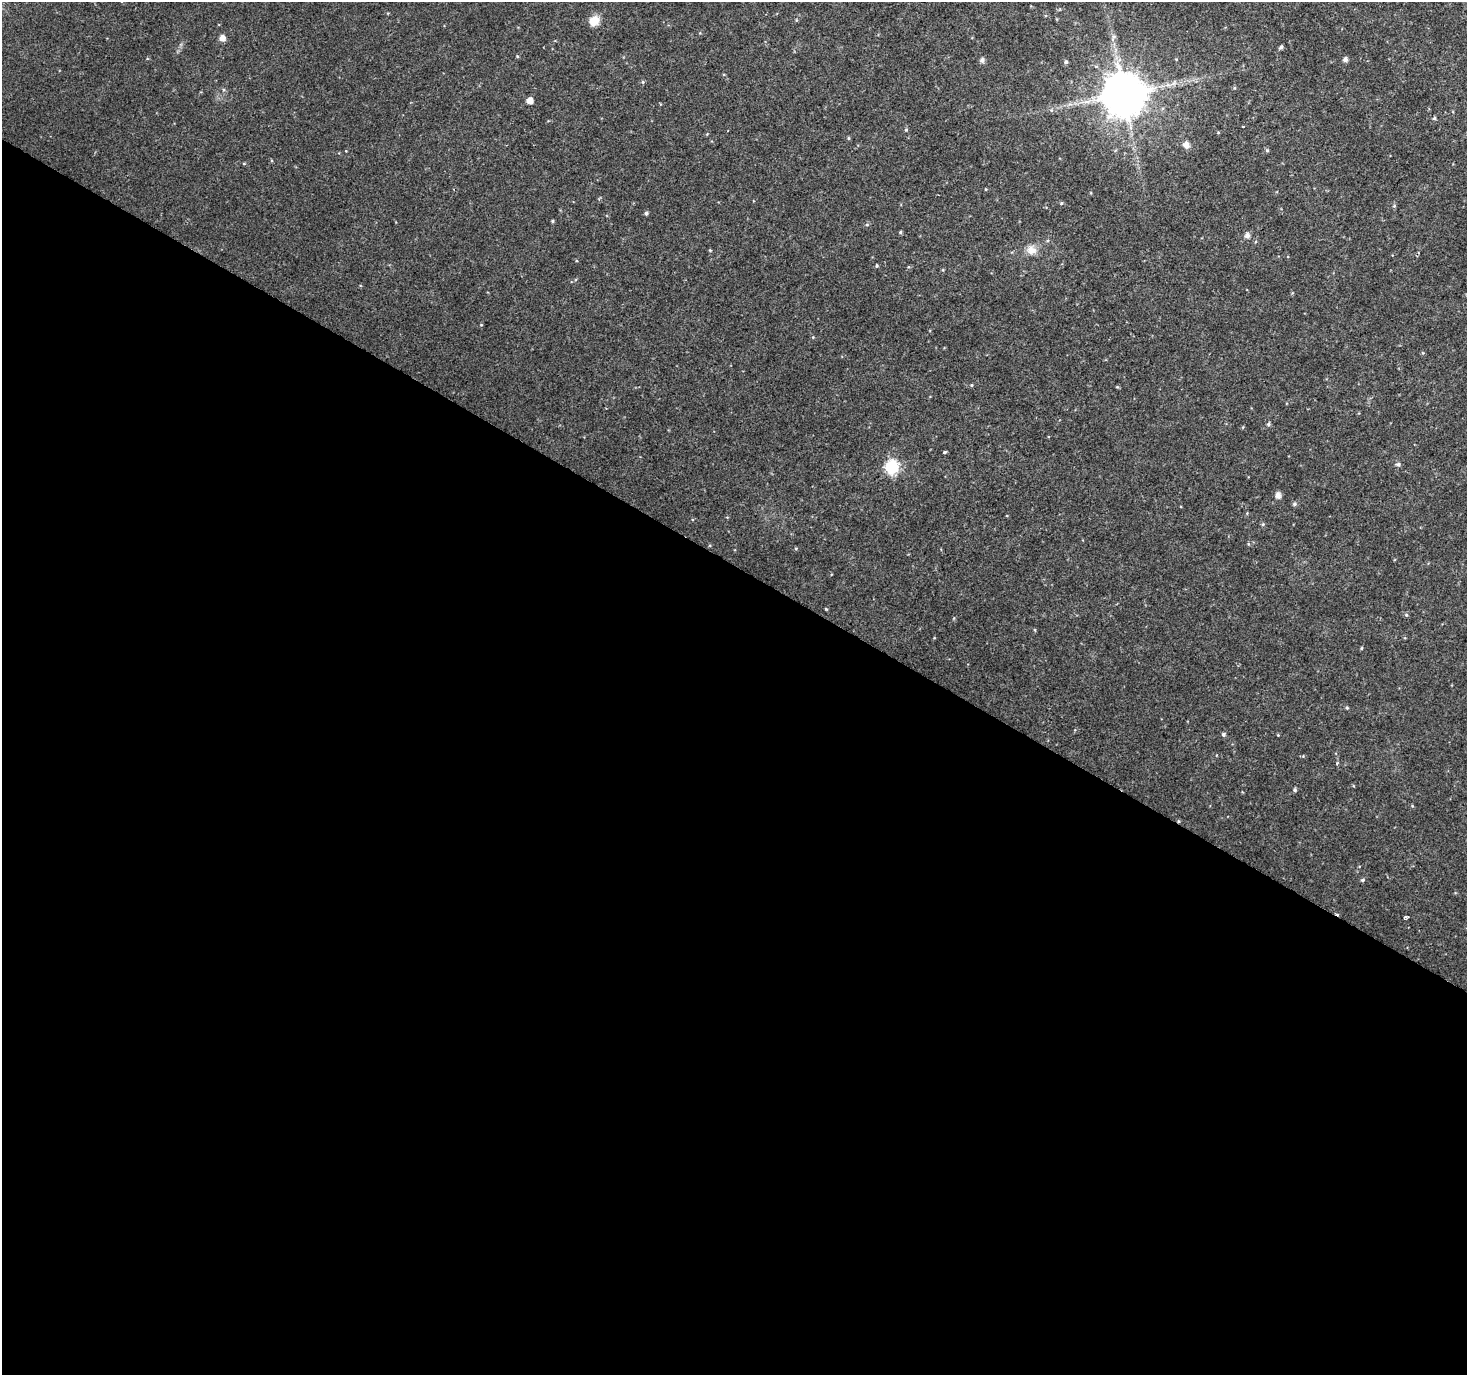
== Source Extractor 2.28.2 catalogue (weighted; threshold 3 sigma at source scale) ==
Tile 14 of 4 x 4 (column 2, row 4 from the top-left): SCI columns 1466-2930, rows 191-1563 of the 5865 x 5939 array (HDU 1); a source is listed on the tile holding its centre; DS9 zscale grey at full resolution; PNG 1469 x 1377 px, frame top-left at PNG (2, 2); no overlay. Shown black and unused: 59% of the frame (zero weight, under 2 of 3 exposures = <1% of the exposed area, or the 3 px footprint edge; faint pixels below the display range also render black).
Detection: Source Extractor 2.28.2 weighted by HDU 2 'WHT'; one run over the whole footprint, this tile lists its part. Background 0.0253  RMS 0.0055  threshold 0.0249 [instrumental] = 3 sigma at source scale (4.5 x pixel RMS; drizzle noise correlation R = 1.50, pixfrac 1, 0.0396/0.0396 arcsec/px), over >= 5 px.
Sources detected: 47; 3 cosmic-ray / hot-pixel residue — not listed; the other 44 listed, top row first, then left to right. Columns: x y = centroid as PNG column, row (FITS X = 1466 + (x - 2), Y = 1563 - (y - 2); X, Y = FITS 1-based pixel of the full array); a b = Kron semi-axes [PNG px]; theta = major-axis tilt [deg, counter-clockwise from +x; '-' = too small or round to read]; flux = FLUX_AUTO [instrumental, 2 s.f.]
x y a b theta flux
796 20 5 3 - 0.52
594 21 14 12 39 5.6
1114 36 6 4 18 0.91
222 38 6 5 - 3.5
1281 47 5 4 - 1.2
517 56 5 3 - 0.5
1345 59 5 5 - 1.9
982 60 5 5 - 2.1
1066 62 5 5 - 1.1
643 82 5 4 - 0.63
1167 85 9 4 0 2
1124 94 12 11 - 2200
530 100 5 5 - 4.2
1434 118 4 4 - 0.85
906 130 5 5 - 0.72
1218 132 5 3 - 0.53
849 138 5 3 - 0.59
1186 145 7 6 - 3.7
1267 150 5 4 - 0.72
1061 203 5 4 - 0.72
646 213 5 4 - 1
552 221 4 4 - 0.62
867 225 5 4 - 0.66
900 232 4 4 - 0.67
1247 236 6 6 - 2.3
710 250 5 3 - 0.47
1032 250 14 12 -10 5
876 266 5 3 - 0.55
971 385 4 4 - 0.58
1268 424 5 5 - 1
945 452 3 3 - 1.3
1398 464 6 5 - 1.1
892 467 7 6 - 80
1278 495 6 5 - 2.8
1294 504 6 5 - 1
1263 524 5 4 - 0.67
826 609 4 3 - 0.48
1406 615 5 5 - 0.76
1361 648 5 3 - 0.52
1347 708 5 4 - 0.62
1223 734 5 5 - 1.1
1295 790 5 4 - 0.98
1362 880 6 4 16 0.88
1405 917 4 3 - 1.6